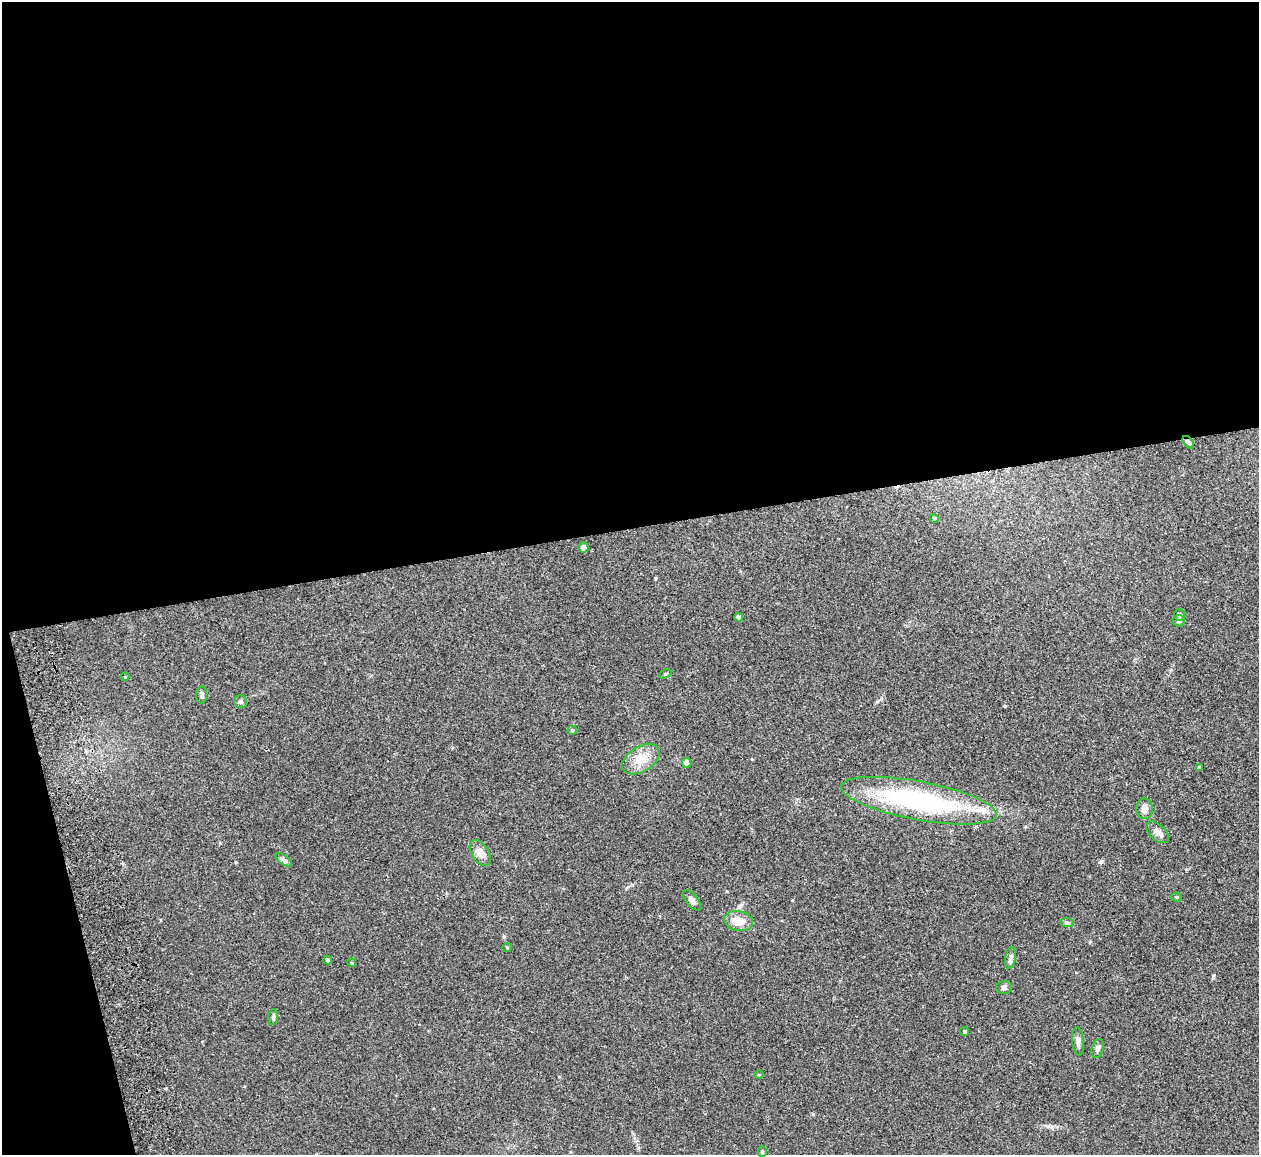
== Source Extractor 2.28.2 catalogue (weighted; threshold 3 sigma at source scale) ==
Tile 1 of 4 x 4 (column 1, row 1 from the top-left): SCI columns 1-1257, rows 3605-4757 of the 5086 x 5028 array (HDU 1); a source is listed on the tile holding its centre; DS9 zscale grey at full resolution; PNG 1261 x 1157 px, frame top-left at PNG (2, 2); each listed source drawn as its Kron ellipse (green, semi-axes under 4 px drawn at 4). Shown black and unused: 48% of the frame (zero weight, under 2 of 3 exposures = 3% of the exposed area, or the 3 px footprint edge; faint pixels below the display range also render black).
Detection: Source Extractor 2.28.2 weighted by HDU 2 'WHT'; one run over the whole footprint, this tile lists its part. Background 0.0754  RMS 0.0089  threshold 0.0402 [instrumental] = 3 sigma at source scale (4.5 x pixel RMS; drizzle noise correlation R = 1.50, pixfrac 1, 0.05/0.05 arcsec/px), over >= 5 px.
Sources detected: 35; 1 inside a brighter listed object's ellipse — not listed separately; the other 34 listed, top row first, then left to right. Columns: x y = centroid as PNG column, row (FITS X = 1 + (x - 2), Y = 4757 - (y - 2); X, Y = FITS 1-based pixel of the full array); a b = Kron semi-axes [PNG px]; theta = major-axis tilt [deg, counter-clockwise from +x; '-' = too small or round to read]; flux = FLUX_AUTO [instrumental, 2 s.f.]
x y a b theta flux
1188 442 7 4 -51 1.8
934 518 4 3 - 0.69
583 547 5 5 - 4
1179 615 6 5 - 2.2
739 617 4 4 - 2.2
1179 621 6 5 - 2.6
665 674 6 4 29 1.1
125 677 4 4 - 0.85
202 695 8 5 -89 2.1
241 702 6 6 - 2
572 730 4 4 - 1.4
641 759 21 12 31 13
687 763 5 4 - 6.2
1199 767 3 3 - 1.6
919 801 79 19 -11 160
1144 809 10 8 -85 5
1157 832 14 7 -42 4.2
480 853 14 8 -57 7.8
284 860 9 4 -36 2.1
1176 897 5 4 - 1.1
692 900 12 6 -51 3.6
739 921 14 10 -10 12
1067 922 7 4 -3 1.7
507 947 5 3 - 0.73
1010 958 11 5 78 2.6
328 960 4 4 - 1.6
352 963 4 3 - 0.8
1004 988 8 6 1 2.3
273 1017 7 4 89 1.6
964 1032 4 4 - 1.4
1078 1041 14 6 -84 3.8
1098 1048 10 6 72 2.9
759 1075 5 3 - 0.81
762 1151 5 4 - 1.3
Overlapping masked pixels (flux is a lower limit): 1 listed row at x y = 1188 442
Unlisted compact peaks at least as high as the median listed source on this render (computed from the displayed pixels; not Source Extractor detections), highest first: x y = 1101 861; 813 1114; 1005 706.